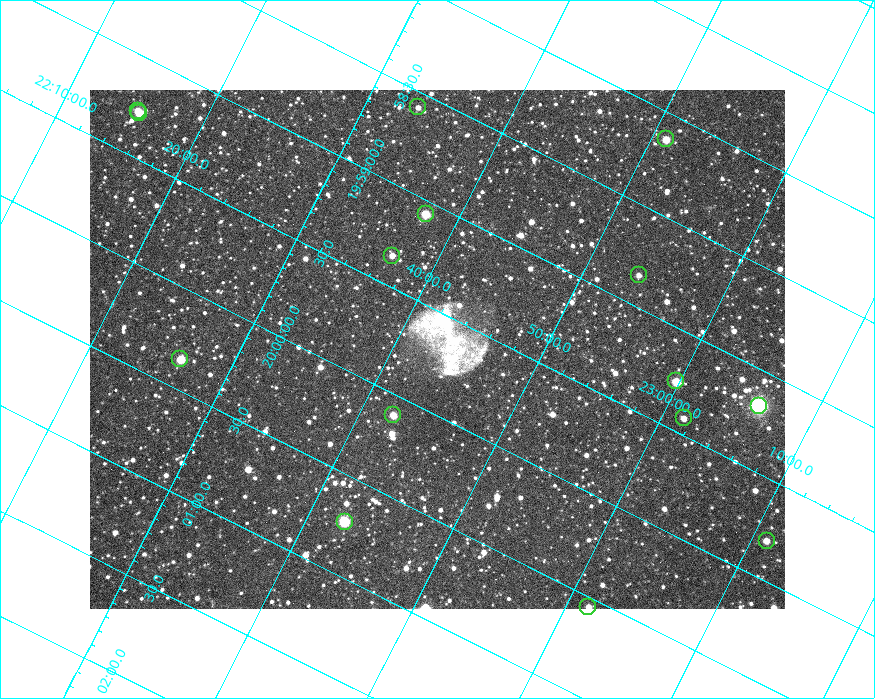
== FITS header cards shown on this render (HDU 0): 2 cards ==
NAXIS1  =                  695 / length of data axis 1
NAXIS2  =                  519 / length of data axis 2

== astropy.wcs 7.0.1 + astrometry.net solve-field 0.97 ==
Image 695 x 519 px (HDU 0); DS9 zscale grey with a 90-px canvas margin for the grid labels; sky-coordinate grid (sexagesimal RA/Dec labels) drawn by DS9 from the SOLVED WCS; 15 Tycho-2 reference stars matched to detected sources circled (green)
Header WCS: none
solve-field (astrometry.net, Tycho-2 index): SOLVED blind (the file carries no WCS)
Solved WCS: RA---TAN-SIP/DEC--TAN-SIP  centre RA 19:59:41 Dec +22:43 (299.92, +22.72 deg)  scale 4.43 arcsec/px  FOV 51.3' x 38.4'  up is -117 deg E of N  parity flipped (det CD > 0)
(file carries no celestial WCS; the grid is the blind solution)
Tycho-2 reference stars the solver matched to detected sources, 15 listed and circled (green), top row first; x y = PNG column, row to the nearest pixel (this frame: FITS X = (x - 90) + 1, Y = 519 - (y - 90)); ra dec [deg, ICRS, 3 dp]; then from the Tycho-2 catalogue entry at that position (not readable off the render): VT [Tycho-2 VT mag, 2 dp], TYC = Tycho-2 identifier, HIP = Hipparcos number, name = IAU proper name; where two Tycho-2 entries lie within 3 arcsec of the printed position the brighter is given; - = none
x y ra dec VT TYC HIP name
418 107 299.645 +22.560 10.27 2141-1070-1 - -
138 111 299.818 +22.255 9.64 1628-3921-1 - -
139 113 299.820 +22.258 9.71 1628-2325-1 - -
666 139 299.532 +22.851 8.98 2141-968-1 - -
426 214 299.767 +22.628 9.33 2141-566-1 - -
392 256 299.837 +22.614 9.93 2141-922-1 - -
639 275 299.711 +22.896 10.22 2141-281-1 - -
180 359 300.087 +22.440 8.10 1629-3526-1 98473 -
676 381 299.815 +22.997 8.42 2141-2406-1 - -
759 406 299.794 +23.101 5.71 2141-2712-1 98375 -
393 415 300.026 +22.705 9.00 2141-688-1 98440 -
684 418 299.854 +23.025 10.15 2141-2215-1 - -
345 522 300.182 +22.711 7.78 2141-972-1 98505 -
767 541 299.951 +23.185 9.96 2141-749-1 - -
588 607 300.137 +23.026 10.39 2141-2209-1 - -